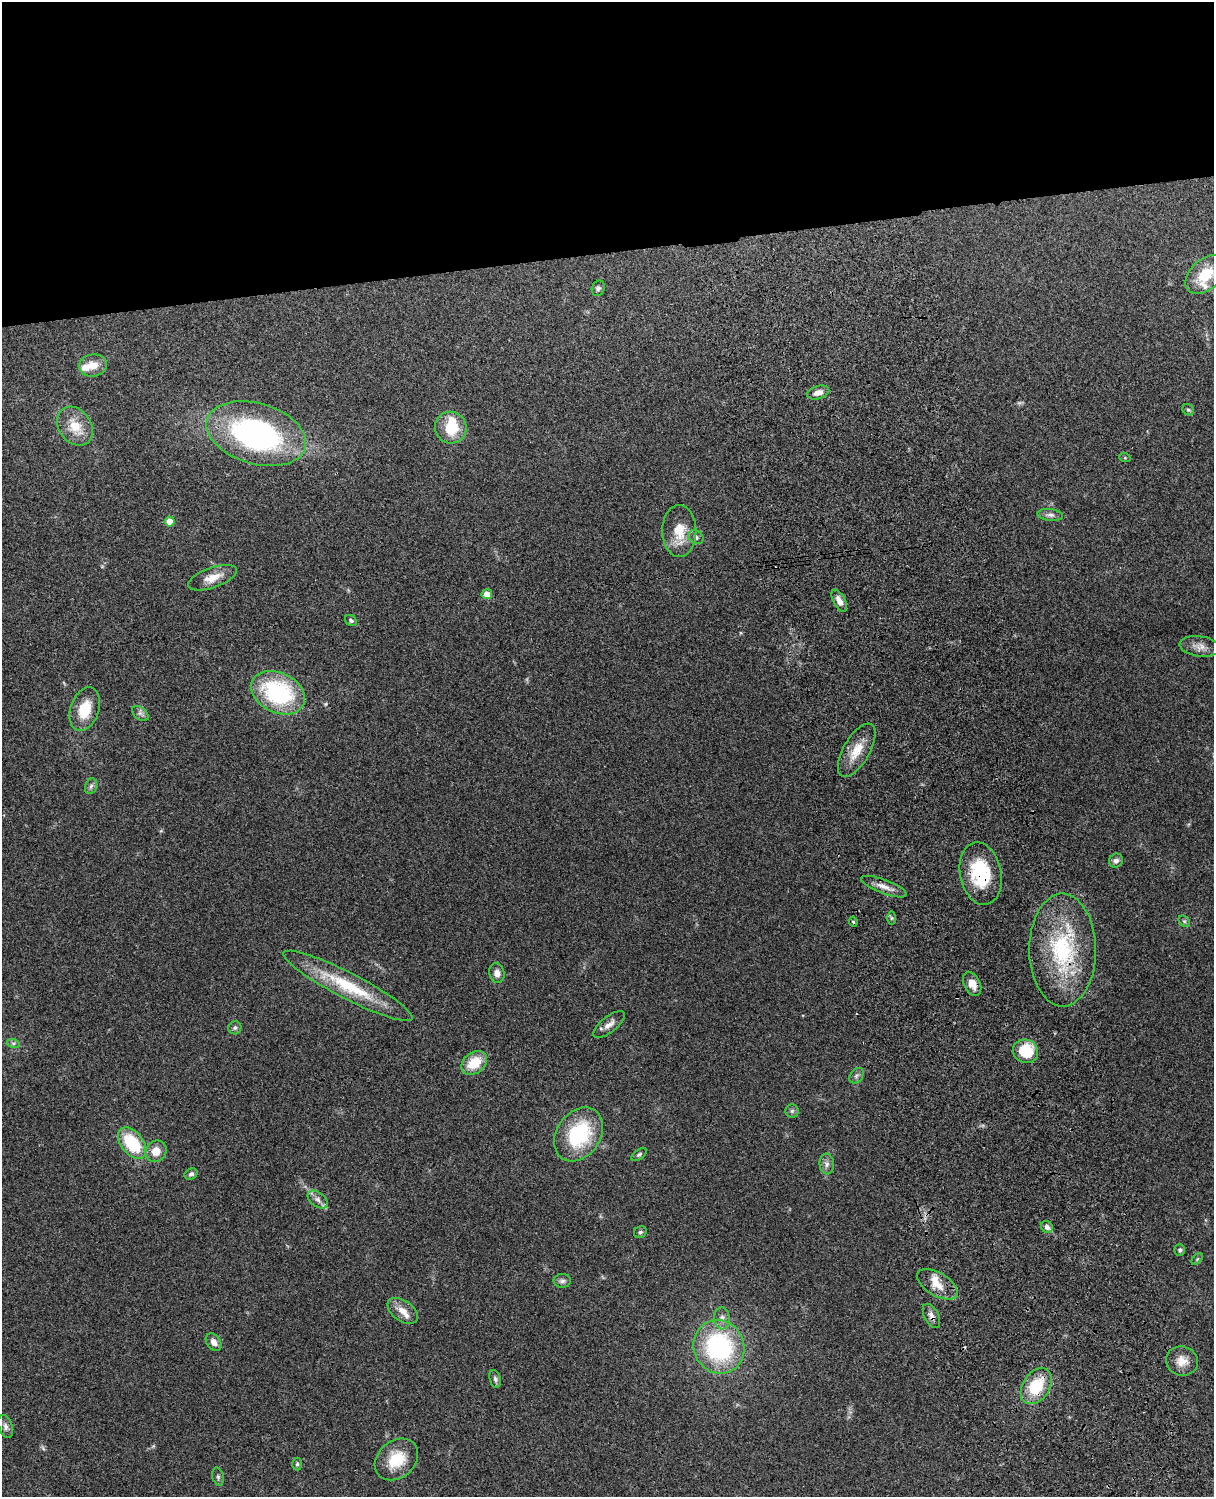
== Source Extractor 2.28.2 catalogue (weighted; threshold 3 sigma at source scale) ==
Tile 2 of 4 x 3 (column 2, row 1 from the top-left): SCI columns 1331-2542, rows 3155-4649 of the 5087 x 4926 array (HDU 1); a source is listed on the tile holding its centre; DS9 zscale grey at full resolution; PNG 1216 x 1499 px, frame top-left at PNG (2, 2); each listed source drawn as its Kron ellipse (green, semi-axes under 4 px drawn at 4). Shown black and unused: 17% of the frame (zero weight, under 3 of 4 exposures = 6% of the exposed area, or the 3 px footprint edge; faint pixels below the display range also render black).
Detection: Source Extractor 2.28.2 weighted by HDU 2 'WHT'; one run over the whole footprint, this tile lists its part. Background 0.259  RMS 0.0089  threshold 0.0401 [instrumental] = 3 sigma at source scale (4.5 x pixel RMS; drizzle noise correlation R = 1.50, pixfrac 1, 0.05/0.05 arcsec/px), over >= 5 px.
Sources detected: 70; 1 inside a brighter object's white glare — neither listed nor drawn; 4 inside a brighter listed object's ellipse — not listed separately; the other 65 listed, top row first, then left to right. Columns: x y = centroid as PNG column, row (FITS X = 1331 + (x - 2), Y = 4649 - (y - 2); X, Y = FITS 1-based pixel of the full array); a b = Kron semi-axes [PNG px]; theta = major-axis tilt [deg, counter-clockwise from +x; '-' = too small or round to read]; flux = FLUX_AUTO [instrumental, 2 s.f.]
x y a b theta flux
1206 275 23 15 42 27
598 288 8 6 70 2.1
93 365 14 11 7 11
818 392 11 6 16 6.1
1188 410 6 5 - 1.6
75 426 21 16 -55 19
451 428 16 15 - 28
256 434 51 30 -16 200
1125 458 6 4 -18 0.89
1050 515 13 6 -7 3.5
170 522 5 5 - 13
679 531 26 17 90 20
696 537 8 6 -34 2.5
212 578 25 10 19 12
487 594 5 5 - 8.5
839 601 12 6 -62 6.1
351 621 6 5 - 1.6
1200 646 20 10 -8 7.8
278 693 28 20 -26 97
85 709 22 14 71 23
140 713 9 6 -38 2.9
857 750 30 13 60 18
91 786 8 6 72 2.4
1116 861 7 6 - 3.2
981 874 31 20 -79 52
884 887 24 7 -21 7.5
891 918 6 4 -89 1.4
1184 921 6 5 - 1.5
853 922 5 4 - 1.2
1063 950 56 33 -90 98
497 973 10 7 -78 5.3
972 984 13 8 -64 8.8
348 986 72 13 -27 55
609 1025 19 7 39 6.5
235 1028 7 6 - 2.1
13 1043 6 4 -18 1.7
1025 1051 13 11 -22 32
474 1063 14 10 37 21
857 1076 8 6 54 2.6
792 1111 6 6 - 2
579 1134 29 21 55 67
132 1143 18 11 -53 45
156 1151 11 10 - 11
639 1155 9 4 37 1.9
827 1164 10 7 -85 3.6
191 1174 7 5 28 2.1
317 1200 11 7 -39 4.3
1047 1227 6 5 - 3.3
640 1232 7 5 33 1.8
1180 1250 6 5 - 1.9
1197 1259 7 4 46 1.1
562 1281 8 7 - 2.7
937 1284 22 11 -31 13
403 1311 17 10 -36 9.3
931 1316 13 7 -62 4.4
722 1318 11 8 -85 4.7
214 1342 9 6 -52 5.6
719 1347 27 25 -64 110
1182 1361 16 14 -16 11
495 1379 9 5 -75 2.3
1036 1386 19 13 57 34
6 1427 12 7 -72 3.4
396 1459 24 18 41 27
297 1464 6 4 90 1.5
218 1477 9 5 -75 2.3
Overlapping masked pixels (flux is a lower limit): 4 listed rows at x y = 981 874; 1063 950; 931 1316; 1036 1386